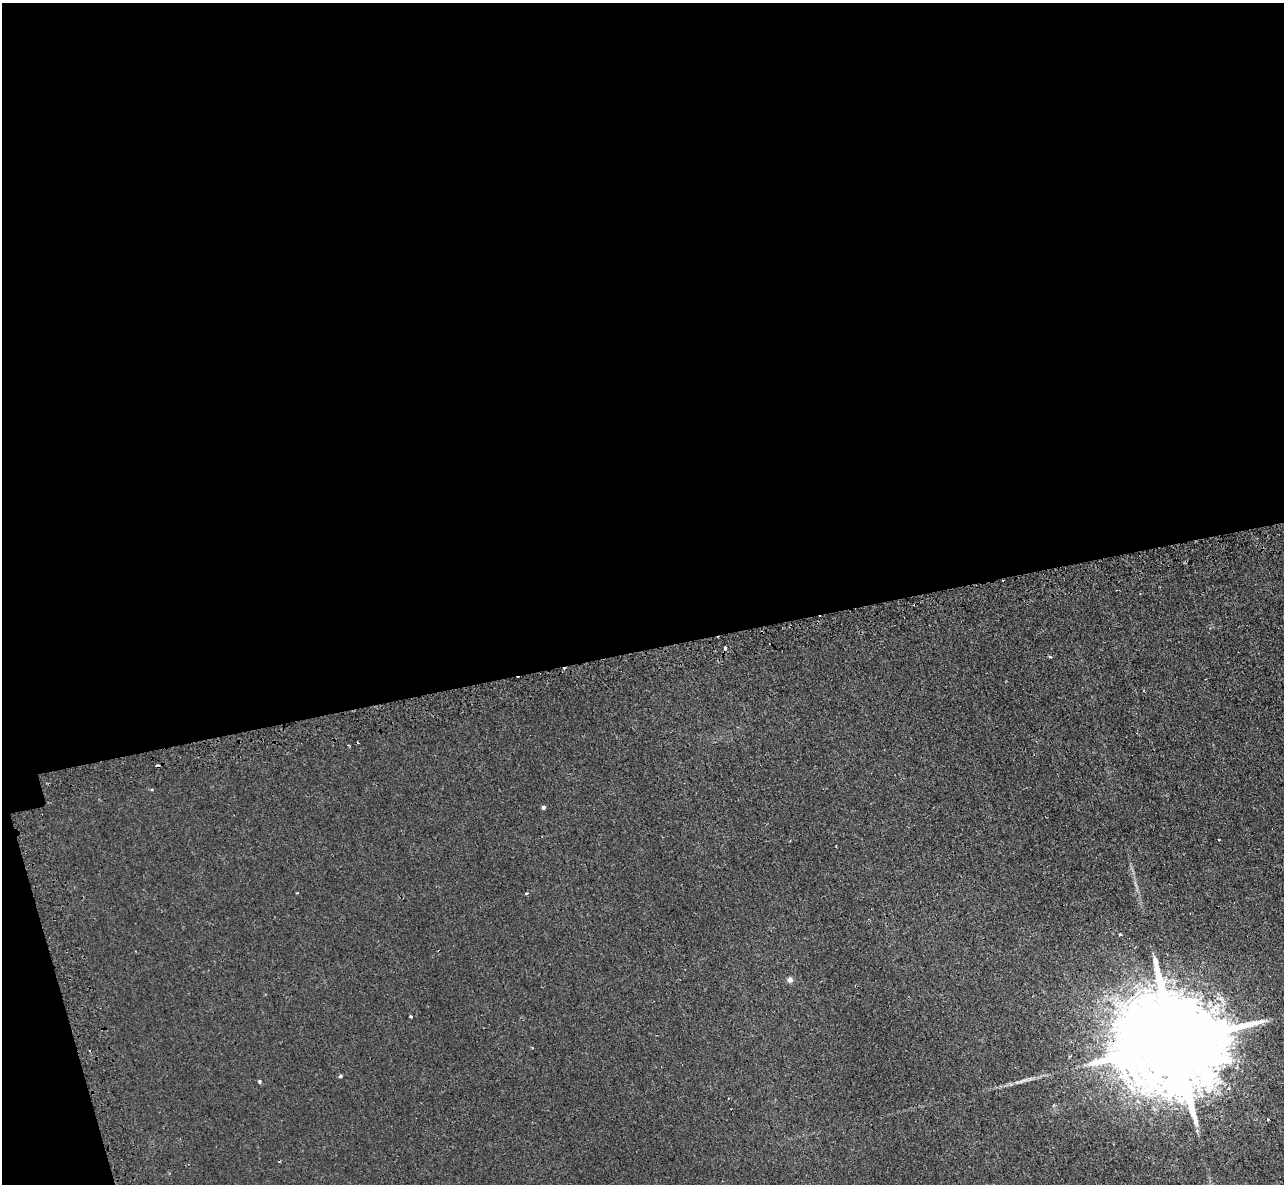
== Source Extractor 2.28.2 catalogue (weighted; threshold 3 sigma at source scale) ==
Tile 1 of 4 x 4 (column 1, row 1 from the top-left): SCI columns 49-1330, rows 3722-4903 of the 5225 x 5202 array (HDU 1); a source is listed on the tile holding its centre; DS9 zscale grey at full resolution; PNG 1286 x 1186 px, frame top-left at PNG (2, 3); no overlay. Shown black and unused: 56% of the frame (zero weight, under 2 of 3 exposures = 4% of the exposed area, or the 3 px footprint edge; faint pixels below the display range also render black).
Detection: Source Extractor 2.28.2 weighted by HDU 2 'WHT'; one run over the whole footprint, this tile lists its part. Background 0.00208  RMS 0.0037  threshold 0.0165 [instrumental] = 3 sigma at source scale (4.5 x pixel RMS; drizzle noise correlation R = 1.50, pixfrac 1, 0.05/0.05 arcsec/px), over >= 5 px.
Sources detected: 16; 3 cosmic-ray / hot-pixel residue — not listed; the other 13 listed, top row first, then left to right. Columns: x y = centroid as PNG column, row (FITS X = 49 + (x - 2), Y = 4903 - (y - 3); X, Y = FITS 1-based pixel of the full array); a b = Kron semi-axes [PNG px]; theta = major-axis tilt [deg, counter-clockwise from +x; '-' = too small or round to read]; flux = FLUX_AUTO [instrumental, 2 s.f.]
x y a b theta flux
725 648 4 3 - 1.6
1050 657 4 3 - 0.4
152 789 4 3 - 0.45
543 807 4 4 - 0.76
526 893 4 2 - 0.28
1120 934 3 3 - 0.65
790 980 7 6 - 1.3
410 1016 3 3 - 0.45
1174 1043 42 21 10 16000
340 1076 5 4 - 0.61
259 1081 5 4 - 0.54
1022 1081 24 3 20 2
1228 1089 5 4 - 0.81
Overlapping masked pixels (flux is a lower limit): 1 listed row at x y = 1174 1043